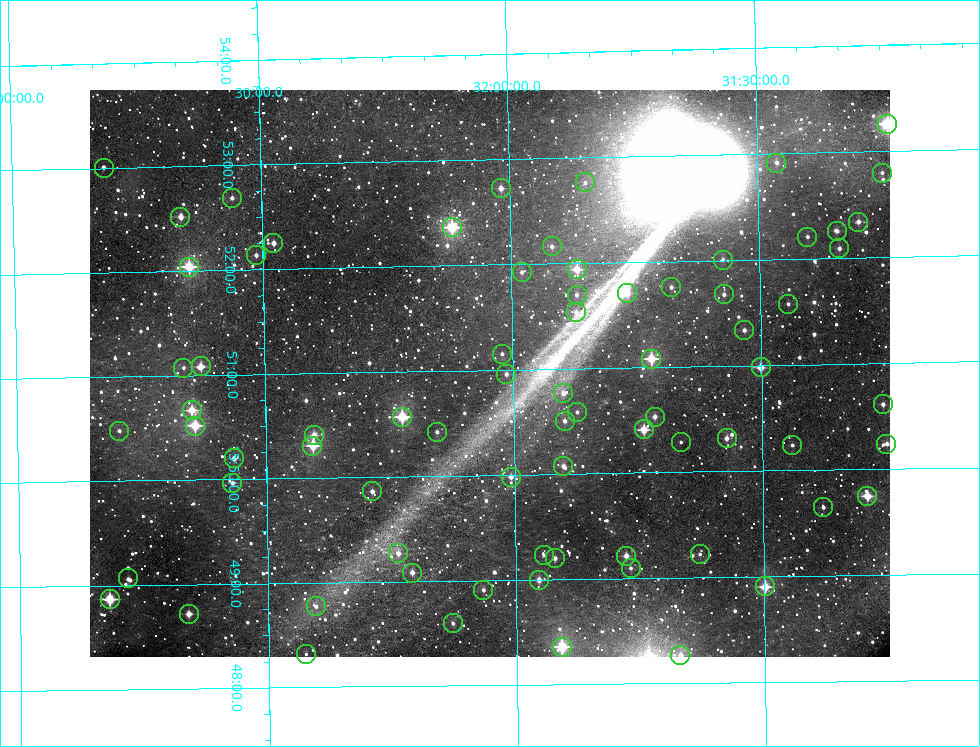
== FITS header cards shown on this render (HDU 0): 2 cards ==
NAXIS1  =                  800 / image width
NAXIS2  =                  567 / image height

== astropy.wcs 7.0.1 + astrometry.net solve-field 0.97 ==
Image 800 x 567 px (HDU 0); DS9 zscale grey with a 90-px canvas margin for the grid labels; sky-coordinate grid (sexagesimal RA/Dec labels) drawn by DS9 from the SOLVED WCS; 75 Tycho-2 reference stars matched to detected sources circled (green)
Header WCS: RA---TAN-SIP/DEC--TAN-SIP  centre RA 15:50:58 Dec +32:03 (237.74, +32.05 deg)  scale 7.24 arcsec/px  FOV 96.6' x 68.6'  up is +91 deg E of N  parity flipped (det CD > 0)
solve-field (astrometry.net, Tycho-2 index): VERIFIED the header's WCS against the Tycho-2 star catalogue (verified at 5 index scales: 12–75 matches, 0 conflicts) and refined it, rather than solving blind
Solved WCS: RA---TAN-SIP/DEC--TAN-SIP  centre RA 15:50:58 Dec +32:03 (237.74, +32.05 deg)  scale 7.25 arcsec/px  FOV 96.7' x 68.6'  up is +91 deg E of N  parity flipped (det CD > 0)
The solver's refit moves the header's centre by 0.8 arcsec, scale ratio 1.001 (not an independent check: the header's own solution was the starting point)
Tycho-2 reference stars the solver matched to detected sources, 75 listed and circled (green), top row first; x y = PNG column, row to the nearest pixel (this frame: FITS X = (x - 90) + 1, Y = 567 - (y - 90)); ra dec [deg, ICRS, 3 dp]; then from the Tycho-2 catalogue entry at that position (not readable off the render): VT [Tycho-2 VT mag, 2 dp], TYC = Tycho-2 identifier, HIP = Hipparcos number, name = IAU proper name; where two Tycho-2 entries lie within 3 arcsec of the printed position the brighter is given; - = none
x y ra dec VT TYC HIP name
887 124 238.313 +31.237 8.25 2572-731-1 77805 -
776 163 238.228 +31.461 12.35 2572-1008-1 - -
104 168 238.251 +32.815 11.82 2575-577-1 - -
882 173 238.198 +31.250 12.68 2572-753-1 - -
585 182 238.191 +31.847 12.96 2572-1034-1 - -
501 188 238.182 +32.018 10.80 2572-920-1 - -
232 198 238.173 +32.559 12.17 2575-21-1 - -
180 217 238.130 +32.663 10.70 2575-53-1 - -
858 222 238.085 +31.299 11.34 2572-158-1 - -
452 227 238.092 +32.118 8.62 2572-806-1 - -
837 231 238.063 +31.342 11.87 2572-941-1 - -
807 237 238.052 +31.402 12.16 2572-387-1 - -
273 243 238.062 +32.478 11.21 2572-1096-1 - -
552 246 238.041 +31.917 12.21 2572-957-1 - -
839 248 238.023 +31.339 11.62 2572-964-1 - -
256 255 238.034 +32.513 11.76 2575-1837-1 - -
723 260 238.001 +31.573 12.39 2572-925-1 - -
189 267 238.010 +32.649 9.08 2575-45-1 - -
577 269 237.985 +31.867 9.92 2572-2-1 - -
522 272 237.982 +31.979 12.49 2572-898-1 - -
671 287 237.939 +31.678 12.22 2572-1830-1 - -
627 293 237.927 +31.767 11.11 2572-241-1 - -
724 294 237.919 +31.572 11.69 2572-1035-1 - -
577 295 237.924 +31.869 12.69 2572-632-1 - -
788 304 237.894 +31.443 12.27 2572-60-1 - -
576 312 237.884 +31.871 12.29 2572-266-1 - -
744 330 237.834 +31.533 11.60 2572-374-1 - -
502 354 237.788 +32.022 12.33 2572-786-1 - -
651 359 237.770 +31.721 9.20 2572-53-1 - -
201 366 237.771 +32.629 10.16 2575-191-1 - -
761 367 237.745 +31.501 10.26 2572-355-1 - -
183 368 237.769 +32.663 12.61 2575-49-1 - -
506 374 237.740 +32.014 11.57 2572-1833-1 - -
563 393 237.692 +31.899 11.60 2572-1846-1 - -
883 404 237.653 +31.257 11.78 2572-90-1 - -
192 410 237.667 +32.648 9.80 2575-41-1 - -
577 412 237.646 +31.873 12.39 2572-631-1 - -
402 417 237.642 +32.226 8.71 2572-23-1 77602 -
655 417 237.632 +31.716 11.27 2572-436-1 - -
565 421 237.626 +31.898 12.27 2572-883-1 - -
195 426 237.630 +32.642 9.17 2575-37-1 - -
644 429 237.602 +31.738 9.61 2572-903-1 - -
119 431 237.620 +32.795 12.14 2575-73-1 - -
437 432 237.604 +32.156 11.88 2572-268-1 - -
314 435 237.602 +32.404 10.90 2572-345-1 - -
727 438 237.579 +31.572 11.31 2572-475-1 - -
681 442 237.571 +31.664 12.63 2572-1827-1 - -
886 444 237.560 +31.250 12.17 2572-1839-1 - -
792 445 237.560 +31.440 12.25 2572-264-1 - -
312 446 237.577 +32.406 9.30 2572-274-1 - -
234 458 237.549 +32.566 11.11 2575-18-1 - -
563 466 237.519 +31.902 11.47 2572-603-1 - -
511 477 237.495 +32.008 11.23 2572-455-1 - -
232 483 237.491 +32.569 12.01 2575-20-1 - -
372 491 237.465 +32.288 11.25 2572-605-1 - -
867 496 237.438 +31.291 9.74 2572-711-1 - -
823 507 237.412 +31.380 12.03 2572-824-1 - -
398 553 237.317 +32.238 11.01 2572-479-1 - -
700 554 237.305 +31.630 12.63 2572-406-1 - -
544 555 237.308 +31.944 12.89 2572-313-1 - -
626 556 237.303 +31.778 10.72 2572-616-1 - -
555 558 237.300 +31.922 11.60 2572-1780-1 - -
631 568 237.274 +31.769 12.36 2572-352-1 - -
412 573 237.271 +32.210 11.22 2572-184-1 - -
128 578 237.266 +32.781 12.27 2575-159-1 - -
539 580 237.249 +31.954 10.97 2572-123-1 - -
765 586 237.227 +31.499 9.40 2572-339-1 - -
483 590 237.227 +32.067 11.87 2572-1812-1 - -
110 599 237.217 +32.818 8.94 2575-425-1 - -
316 606 237.193 +32.404 11.91 2572-976-1 - -
189 614 237.179 +32.660 11.32 2575-43-2 - -
453 623 237.148 +32.129 11.90 2572-171-1 - -
562 647 237.090 +31.910 8.81 2572-804-1 - -
306 654 237.080 +32.425 11.95 2572-126-1 - -
680 655 237.067 +31.671 11.41 2572-510-1 - -